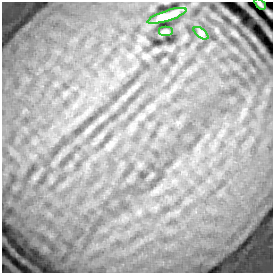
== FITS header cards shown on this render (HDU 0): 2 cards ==
NAXIS1  =                  271 / length of data axis 1
NAXIS2  =                  271 / length of data axis 2

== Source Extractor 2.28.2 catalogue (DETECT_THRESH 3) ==
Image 271 x 271 px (HDU 0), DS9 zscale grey, 1 PNG px = 1 image px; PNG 275 x 275 px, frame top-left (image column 1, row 271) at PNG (2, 2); each listed source drawn as its Kron ellipse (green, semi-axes under 4 px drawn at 4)
Background 0.504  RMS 0.13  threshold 0.398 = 3 sigma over >= 5 px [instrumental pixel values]
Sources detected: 4; all 4 listed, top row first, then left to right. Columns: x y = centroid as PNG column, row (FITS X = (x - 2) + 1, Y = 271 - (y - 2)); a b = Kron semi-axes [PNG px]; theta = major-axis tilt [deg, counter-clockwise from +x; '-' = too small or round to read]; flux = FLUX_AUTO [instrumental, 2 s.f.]
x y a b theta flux
260 4 7 3 -43 17
167 16 20 5 18 92
166 31 7 5 0 16
201 33 8 4 -37 19
At the frame edge (FLAGS 8, measured only in part): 1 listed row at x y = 260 4